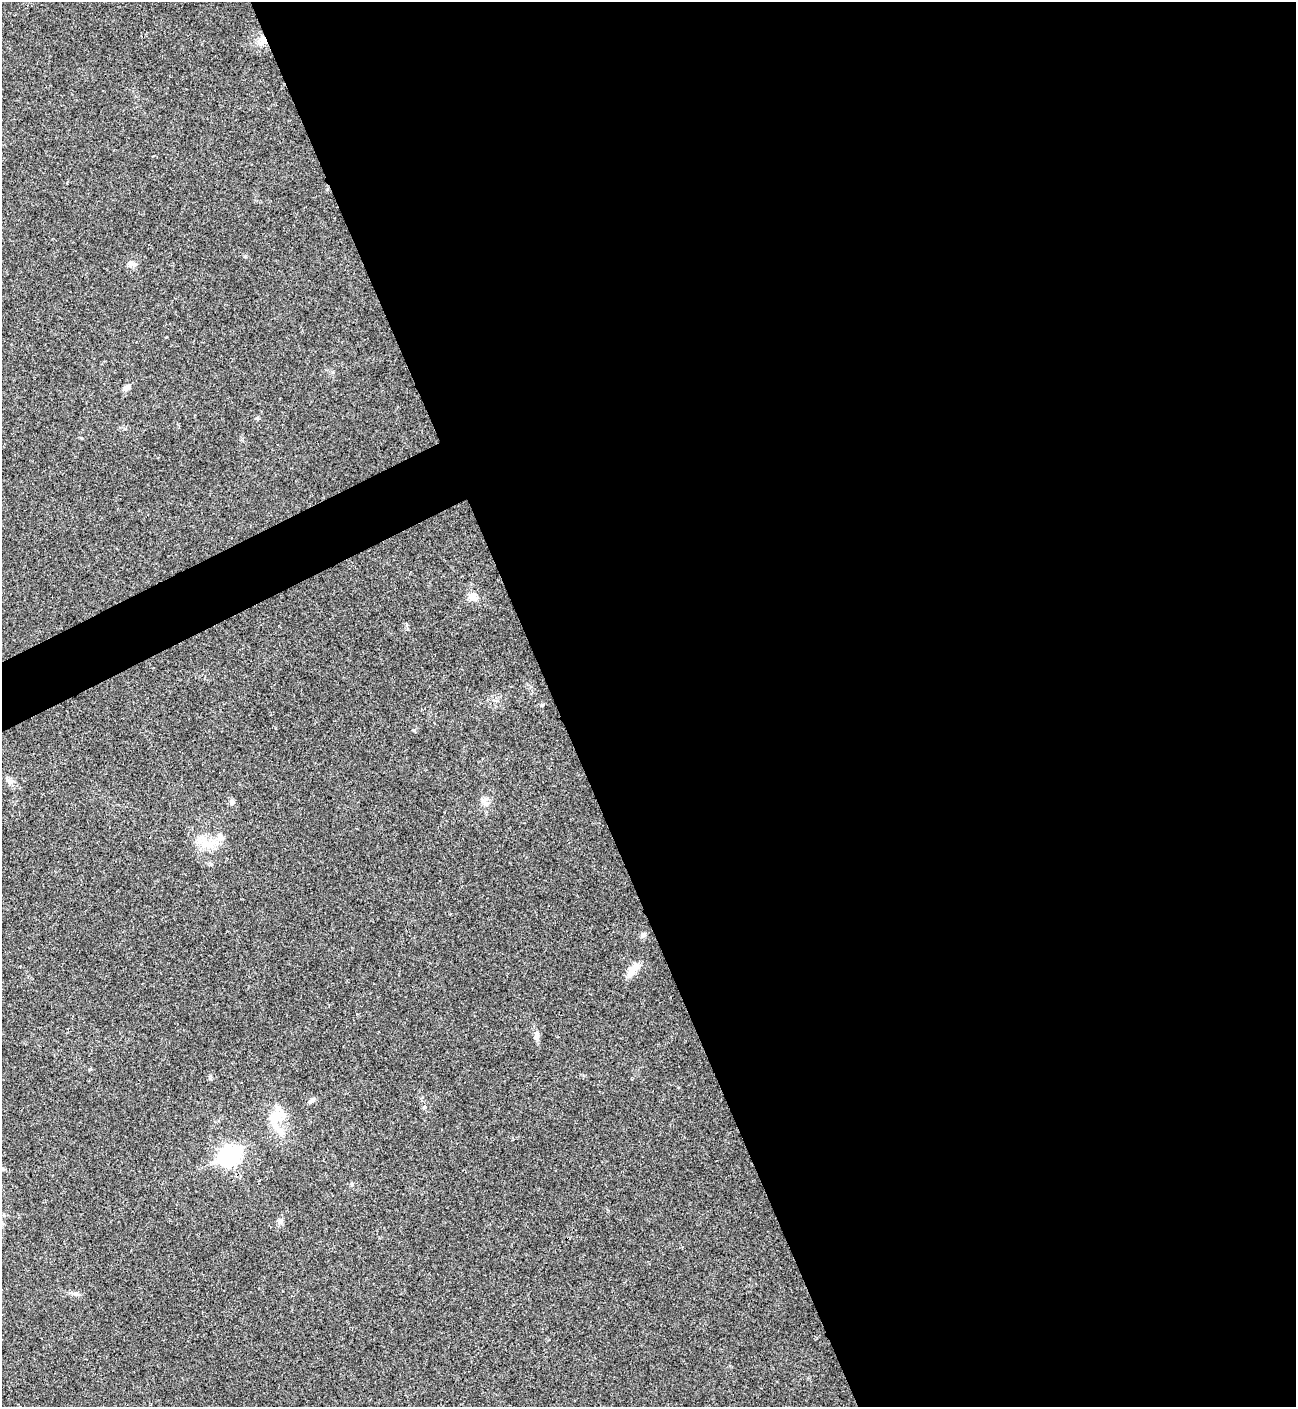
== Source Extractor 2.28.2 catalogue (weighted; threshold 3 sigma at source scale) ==
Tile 8 of 4 x 4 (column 4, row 2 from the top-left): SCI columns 4170-5463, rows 2814-4218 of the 5619 x 5629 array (HDU 1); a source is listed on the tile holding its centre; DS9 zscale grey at full resolution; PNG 1298 x 1409 px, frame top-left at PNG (2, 2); no overlay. Shown black and unused: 59% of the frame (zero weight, under 3 of 4 exposures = <1% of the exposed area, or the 3 px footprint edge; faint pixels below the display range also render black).
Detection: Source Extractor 2.28.2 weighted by HDU 2 'WHT'; one run over the whole footprint, this tile lists its part. Background 0.0204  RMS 0.004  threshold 0.0181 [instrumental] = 3 sigma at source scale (4.5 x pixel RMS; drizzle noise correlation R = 1.50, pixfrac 1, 0.05/0.05 arcsec/px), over >= 5 px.
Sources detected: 17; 1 inside a brighter object's white glare — not listed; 1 inside a brighter listed object's ellipse — not listed separately; the other 15 listed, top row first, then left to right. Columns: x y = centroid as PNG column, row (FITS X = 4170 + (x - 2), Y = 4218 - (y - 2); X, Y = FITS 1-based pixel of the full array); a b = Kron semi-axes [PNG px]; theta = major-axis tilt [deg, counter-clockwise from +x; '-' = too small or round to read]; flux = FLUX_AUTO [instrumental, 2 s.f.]
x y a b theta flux
263 40 10 9 - 2.9
132 264 11 7 -22 1.6
127 388 10 6 31 1.4
473 597 10 9 - 3.1
542 705 5 3 - 0.43
9 781 9 4 -1 1.1
232 803 7 6 - 1
209 844 23 11 1 7.3
643 935 8 5 10 1
632 970 20 9 47 3.7
537 1035 13 7 -82 1.8
312 1100 8 6 34 1.2
274 1118 33 16 -80 10
230 1156 9 7 27 150
280 1221 8 6 74 1.2
Overlapping masked pixels (flux is a lower limit): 1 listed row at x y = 263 40
Unlisted compact peaks at least as high as the median listed source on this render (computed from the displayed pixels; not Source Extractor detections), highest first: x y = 414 730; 210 1078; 257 418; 352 1184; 246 257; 75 1293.